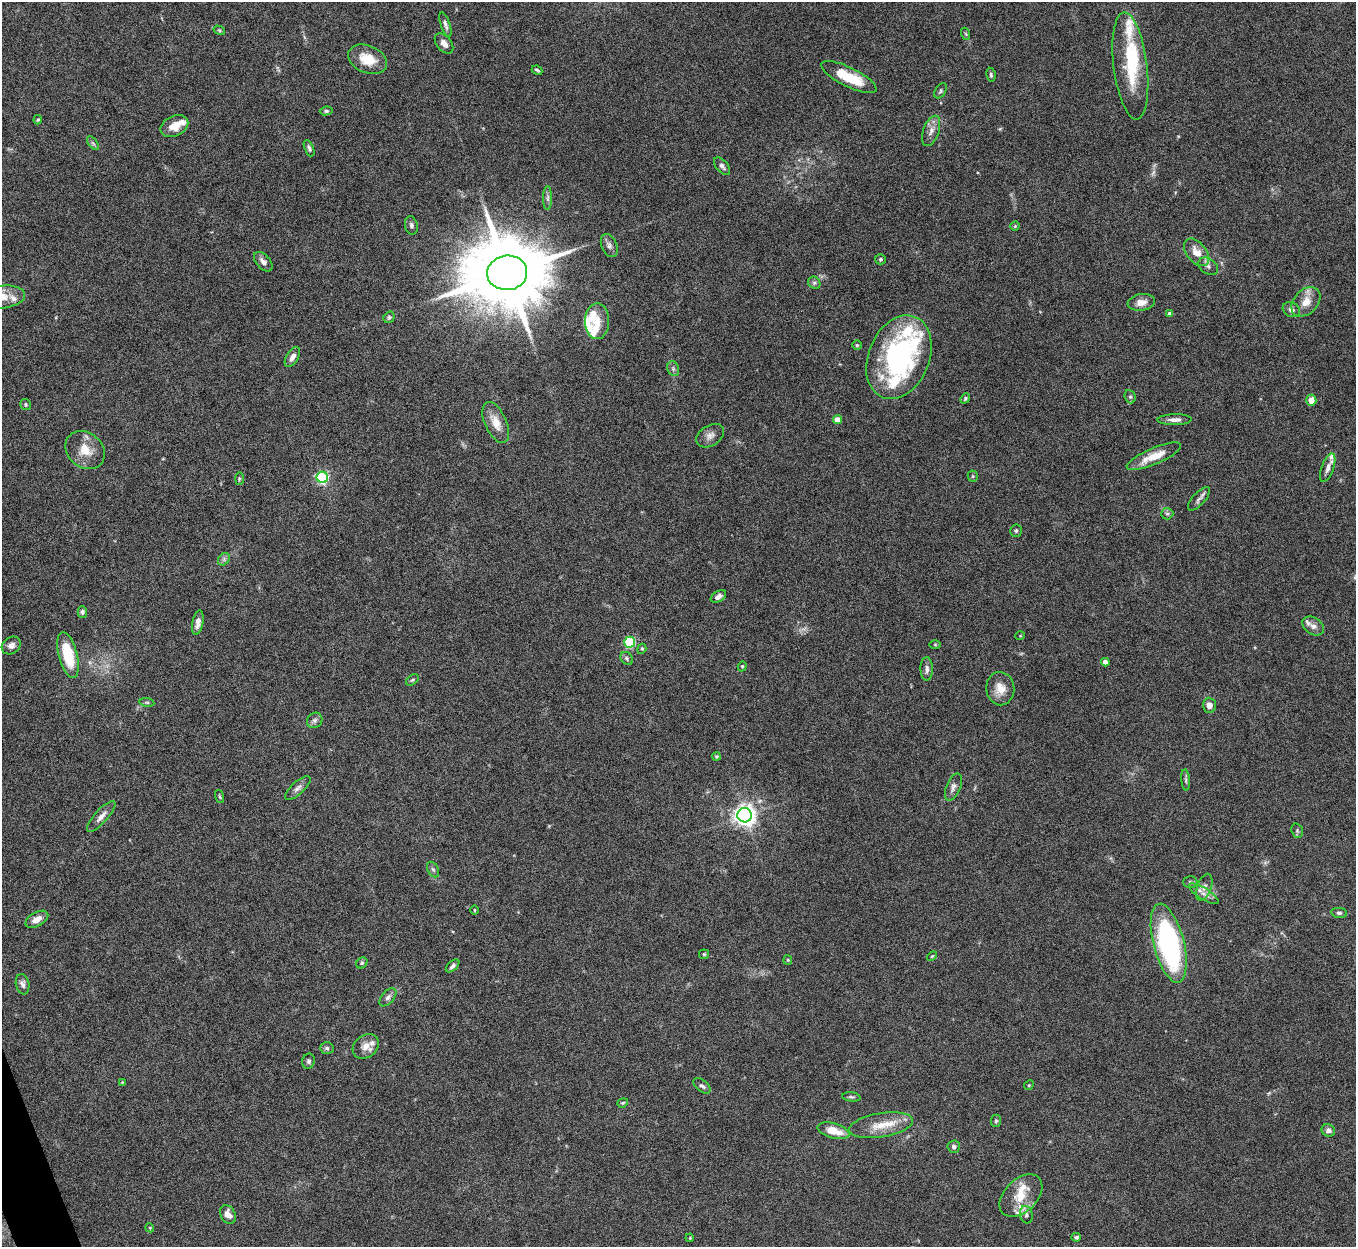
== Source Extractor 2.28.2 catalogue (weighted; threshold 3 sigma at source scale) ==
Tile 7 of 4 x 4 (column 3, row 2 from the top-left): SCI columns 2710-4063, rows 2639-3883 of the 5421 x 5406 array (HDU 1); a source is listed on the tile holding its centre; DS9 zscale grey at full resolution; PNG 1358 x 1249 px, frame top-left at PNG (2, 2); each listed source drawn as its Kron ellipse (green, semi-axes under 4 px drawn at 4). Shown black and unused: <1% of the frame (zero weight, under 8 of 15 exposures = <1% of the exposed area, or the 3 px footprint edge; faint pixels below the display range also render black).
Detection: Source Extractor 2.28.2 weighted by HDU 2 'WHT'; one run over the whole footprint, this tile lists its part. Background 0.166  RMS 0.0048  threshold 0.0198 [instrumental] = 3 sigma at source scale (4.09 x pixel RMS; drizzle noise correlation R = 1.36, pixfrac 0.8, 0.05/0.05 arcsec/px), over >= 5 px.
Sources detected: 134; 1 too faint to see at this stretch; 2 inside a brighter object's white glare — neither listed nor drawn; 14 inside a brighter listed object's ellipse — not listed separately; the other 117 listed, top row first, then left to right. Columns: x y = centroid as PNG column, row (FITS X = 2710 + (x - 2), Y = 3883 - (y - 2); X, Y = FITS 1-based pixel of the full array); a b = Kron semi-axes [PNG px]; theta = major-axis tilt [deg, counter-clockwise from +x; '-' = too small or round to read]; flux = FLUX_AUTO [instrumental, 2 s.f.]
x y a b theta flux
445 25 13 4 -72 1.5
219 30 6 3 -30 0.55
966 34 6 3 -70 0.44
444 43 11 7 -50 2.7
367 59 20 13 -22 9
1130 66 54 17 -83 24
537 70 5 3 - 0.64
991 75 7 4 -81 0.81
849 77 30 9 -26 15
941 91 8 5 60 0.8
326 111 6 4 8 0.76
38 120 5 3 - 0.53
174 126 14 10 26 5.9
931 131 16 8 71 3
93 143 8 4 -53 0.82
309 148 8 4 -68 1.2
722 166 10 5 -49 1.4
548 198 12 4 90 1.3
411 225 9 6 -79 1.3
1015 226 4 4 - 0.55
609 245 12 7 -67 1.9
1197 252 16 9 -50 5.6
880 259 5 5 - 0.7
263 262 11 7 -48 2.2
1208 266 11 7 -33 1.8
507 273 20 17 6 6300
814 283 7 5 -43 1.1
2 297 23 11 7 6.1
1141 302 14 8 9 3.8
1306 302 17 12 48 5.9
1291 309 9 7 -30 1.9
1170 314 4 4 - 1.9
389 317 6 5 - 0.77
597 321 18 12 89 5.8
857 345 4 4 - 0.6
292 357 11 6 59 2.4
899 357 43 30 67 79
673 369 7 5 -71 1
1130 397 7 5 -68 0.86
965 398 5 4 - 0.58
1311 400 5 5 - 3.6
26 404 5 5 - 0.72
837 420 4 4 - 5.2
1175 420 17 5 1 2.5
496 423 22 10 -65 6.7
710 436 15 10 31 2.8
85 450 21 17 -40 8.2
1154 456 29 8 23 8.8
1328 468 15 6 71 2.4
973 476 5 5 - 0.62
322 477 6 5 - 63
239 479 6 3 89 0.52
1199 499 15 6 48 1.8
1167 514 6 5 - 0.94
1016 531 6 5 - 0.75
224 559 7 5 47 1.1
718 596 8 5 33 2
82 612 6 5 - 0.96
198 623 12 5 79 2.6
1313 626 12 8 -35 2.4
1020 636 5 3 - 0.34
630 642 5 5 - 35
11 645 10 8 37 2.3
935 645 6 4 0 0.42
642 649 5 4 - 0.62
68 655 23 9 -75 16
627 658 7 5 -50 0.92
1105 662 4 4 - 3.4
742 666 5 4 - 0.54
927 669 12 6 -89 1.8
412 680 7 4 36 0.72
1000 689 17 14 -83 5.8
147 702 7 3 -8 0.66
1209 705 7 6 - 2.7
315 720 8 7 - 1.3
716 756 4 4 - 0.58
1186 780 10 4 -85 1
953 787 14 7 67 2
298 788 16 6 42 2
220 797 7 3 -71 0.55
745 815 7 7 - 280
101 816 20 6 48 3.1
1297 831 7 5 -71 0.74
433 870 8 5 -62 1
1190 882 7 6 - 0.92
1204 887 14 7 70 2.5
1204 894 17 6 -32 2.7
474 910 5 3 - 0.4
1339 913 8 5 -7 0.98
37 919 12 7 29 3.2
1169 943 40 15 -76 84
704 954 5 4 - 0.56
932 956 6 3 44 0.43
788 960 4 4 - 0.49
362 963 6 5 - 0.69
452 966 8 4 42 1.2
22 984 10 6 -79 1.6
388 997 11 6 49 1.7
366 1046 14 11 38 4.3
327 1048 7 5 -3 0.88
308 1061 7 6 - 1.2
122 1082 4 4 - 0.39
1029 1085 5 4 - 0.47
702 1086 10 5 -39 1.3
851 1097 9 4 -5 0.87
623 1103 5 4 - 0.53
996 1121 6 5 - 0.81
881 1125 32 12 9 9.8
1328 1130 7 6 - 1.6
833 1131 16 7 -16 7.9
954 1147 6 6 - 1.4
1021 1196 25 16 44 10
228 1214 10 7 -61 3.2
1026 1215 9 6 -79 1.5
150 1228 4 3 - 0.42
1076 1237 5 4 - 0.85
690 1238 4 3 - 0.36
Isophote crosses this tile's border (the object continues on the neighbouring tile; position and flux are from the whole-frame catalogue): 1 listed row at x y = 2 297